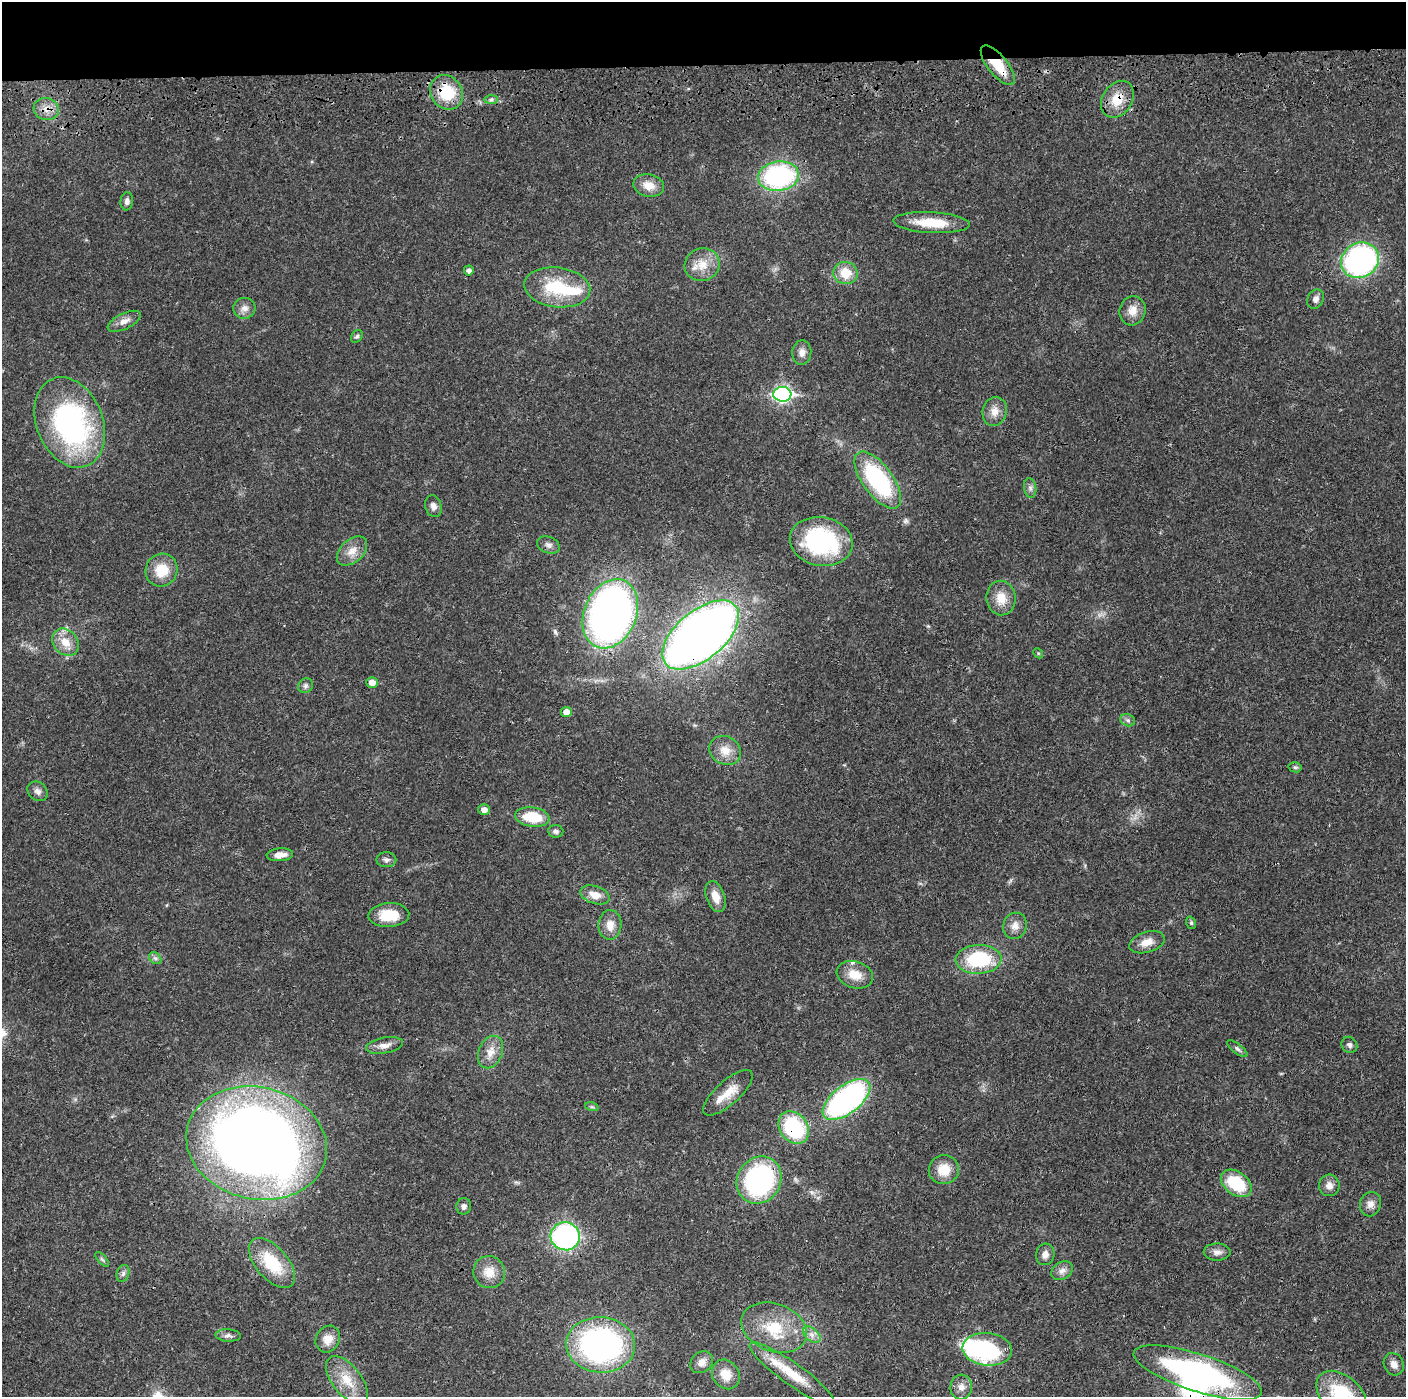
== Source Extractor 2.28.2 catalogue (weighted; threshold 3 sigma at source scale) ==
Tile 2 of 3 x 3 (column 2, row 1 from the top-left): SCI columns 1418-2821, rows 2908-4302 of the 4236 x 4418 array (HDU 1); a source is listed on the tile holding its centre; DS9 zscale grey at full resolution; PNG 1408 x 1399 px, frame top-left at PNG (2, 2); each listed source drawn as its Kron ellipse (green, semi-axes under 4 px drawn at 4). Shown black and unused: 5% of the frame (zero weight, under 3 of 4 exposures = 6% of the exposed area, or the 3 px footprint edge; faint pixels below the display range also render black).
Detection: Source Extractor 2.28.2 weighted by HDU 2 'WHT'; one run over the whole footprint, this tile lists its part. Background 0.0183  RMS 0.0022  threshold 0.00972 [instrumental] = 3 sigma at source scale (4.5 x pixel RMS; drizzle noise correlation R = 1.50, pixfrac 1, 0.05/0.05 arcsec/px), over >= 5 px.
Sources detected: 97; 3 inside a brighter object's white glare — neither listed nor drawn; the other 94 listed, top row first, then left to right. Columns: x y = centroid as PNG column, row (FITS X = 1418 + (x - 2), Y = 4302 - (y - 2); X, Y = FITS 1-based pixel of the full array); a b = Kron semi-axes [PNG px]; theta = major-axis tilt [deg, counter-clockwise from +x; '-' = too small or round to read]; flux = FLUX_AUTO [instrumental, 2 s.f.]
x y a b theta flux
998 65 24 10 -51 6
446 92 18 15 -52 9
1117 99 20 15 57 4.8
491 100 7 4 1 0.53
46 109 13 11 -16 2.1
778 176 20 14 7 34
649 185 15 11 -11 2.6
127 201 9 6 83 0.88
932 223 38 10 -3 6.6
1360 260 19 17 30 52
702 265 18 16 22 3.8
469 270 5 5 - 0.96
845 273 12 11 - 4.5
557 287 33 20 -6 11
1315 299 10 8 58 1
244 308 11 10 - 1.4
1132 311 15 13 75 2.5
124 321 18 8 25 1.7
357 336 7 5 54 0.45
802 352 12 9 84 1.4
782 394 9 7 -1 58
995 411 14 12 74 2.1
70 422 47 33 -68 46
878 480 33 15 -54 24
1030 488 10 6 -81 0.75
433 506 11 8 -75 1.2
821 541 31 24 -10 27
548 545 12 8 -22 1
352 551 18 11 42 2.5
162 570 17 15 62 5.3
1001 598 17 14 -82 3.7
610 614 36 26 67 110
701 635 45 24 39 210
65 642 15 12 -48 3.3
1038 653 5 4 - 0.28
372 682 6 5 - 1.7
305 686 8 7 - 0.63
566 712 5 5 - 2.2
1128 720 8 6 -22 0.57
725 750 16 14 -27 3.1
1295 767 7 5 -11 0.34
37 791 11 9 -41 1.1
484 809 6 5 - 1.4
532 817 17 9 -8 7.6
556 831 8 6 -3 0.7
280 855 13 6 4 1.9
386 860 10 7 1 0.78
595 895 15 9 -18 2.6
716 897 16 9 -70 2.5
389 915 20 12 3 5.9
1191 923 6 5 - 0.37
610 925 15 11 89 2.4
1015 926 13 11 74 1.8
1147 942 18 10 16 2.5
155 958 7 5 -43 0.54
979 959 23 14 3 15
855 975 18 13 -17 3.8
385 1045 18 8 10 1.6
1349 1045 8 7 - 0.69
1237 1049 12 4 -37 0.59
490 1052 17 12 67 2.6
728 1093 31 12 42 4.1
846 1099 28 14 38 55
592 1107 7 4 -18 0.35
794 1128 17 14 -52 18
257 1143 71 56 -13 290
944 1170 15 14 - 4.4
759 1180 24 21 58 37
1236 1183 17 11 -36 9.7
1329 1185 11 10 - 1.4
1370 1204 12 10 70 1.5
464 1206 8 7 - 0.83
565 1236 14 14 - 38
1217 1252 13 8 -1 1.2
1045 1254 11 9 75 1.3
102 1259 9 4 -48 0.38
272 1263 30 16 -49 10
1062 1271 11 8 33 1.2
489 1272 16 15 - 3.4
123 1273 9 6 74 0.66
774 1328 34 23 -20 10
228 1335 13 6 -4 0.82
812 1335 10 6 -41 1.2
328 1339 14 11 60 2.4
601 1345 34 27 -4 59
987 1349 25 16 -6 27
702 1362 12 10 41 1.7
1394 1364 11 9 -64 1.4
1198 1373 67 18 -18 54
726 1374 15 13 -55 3.4
792 1374 52 11 -36 7.8
347 1380 28 14 -51 5.1
961 1387 12 11 - 1.5
1342 1395 29 19 -42 14
Overlapping masked pixels (flux is a lower limit): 8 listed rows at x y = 998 65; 446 92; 1117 99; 46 109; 701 635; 794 1128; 759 1180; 1198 1373
Isophote crosses this tile's border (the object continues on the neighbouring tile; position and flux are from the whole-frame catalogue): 1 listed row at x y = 1342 1395